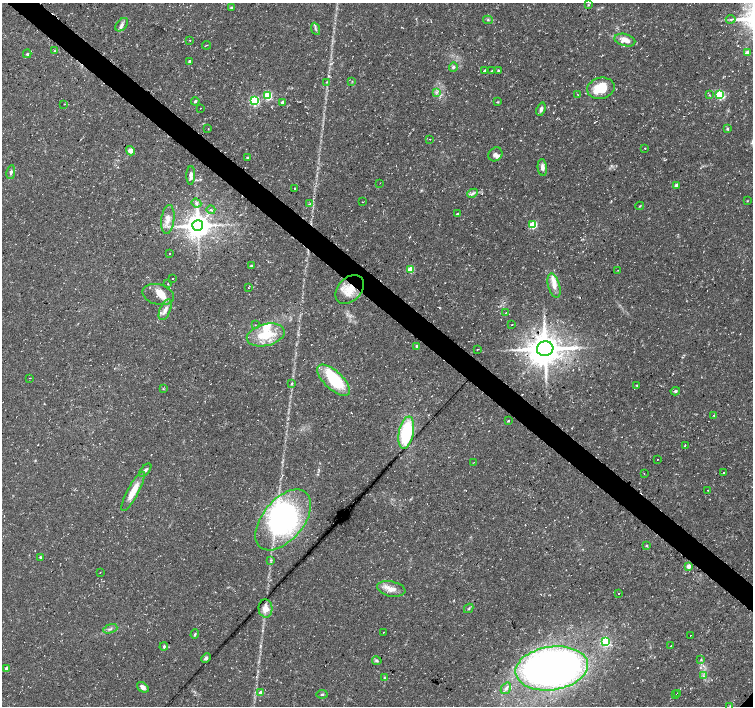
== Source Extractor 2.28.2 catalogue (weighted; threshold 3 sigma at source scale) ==
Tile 11 of 4 x 4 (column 3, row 3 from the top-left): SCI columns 3005-4506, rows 1577-2983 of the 6017 x 6032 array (HDU 1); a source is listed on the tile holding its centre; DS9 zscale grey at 2 x 2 block average (1 PNG px = mean of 2 x 2 image px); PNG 755 x 708 px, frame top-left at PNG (2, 3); each listed source drawn as its Kron ellipse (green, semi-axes under 4 px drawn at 4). Shown black and unused: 4% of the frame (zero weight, under 3 of 4 exposures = <1% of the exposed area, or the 3 px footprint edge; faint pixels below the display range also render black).
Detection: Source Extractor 2.28.2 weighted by HDU 2 'WHT'; one run over the whole footprint, this tile lists its part. Background 0.0319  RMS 0.0029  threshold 0.013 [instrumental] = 3 sigma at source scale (4.5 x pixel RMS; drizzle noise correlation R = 1.50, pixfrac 1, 0.0396/0.0396 arcsec/px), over >= 5 px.
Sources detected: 136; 3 inside a brighter object's white glare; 7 cosmic-ray / hot-pixel residue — neither listed nor drawn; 4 inside a brighter listed object's ellipse — not listed separately; the other 122 listed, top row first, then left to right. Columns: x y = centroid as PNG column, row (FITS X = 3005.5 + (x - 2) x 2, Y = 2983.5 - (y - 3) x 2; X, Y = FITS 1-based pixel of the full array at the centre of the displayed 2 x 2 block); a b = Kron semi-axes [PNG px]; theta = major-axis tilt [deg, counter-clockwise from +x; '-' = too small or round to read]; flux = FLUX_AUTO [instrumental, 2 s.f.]
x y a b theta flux
588 5 4 2 - 0.66
232 8 3 3 - 1.7
731 19 5 2 - 0.77
488 20 5 3 - 0.78
122 25 8 5 49 2.4
316 29 6 2 -67 1
190 40 2 2 - 0.29
625 40 10 6 -15 6.3
207 45 4 2 - 0.52
55 51 3 2 - 0.39
747 53 3 2 - 7.7
27 54 4 3 - 0.77
189 61 3 3 - 0.97
453 67 5 4 - 1.2
484 70 2 2 - 2.9
492 70 2 2 - 0.3
498 70 3 3 - 0.68
352 81 2 2 - 0.38
326 82 3 2 - 0.53
601 88 14 10 13 20
437 92 4 2 - 0.82
578 94 3 2 - 0.3
268 95 3 3 - 45
709 95 3 2 - 0.36
720 95 3 3 - 57
195 101 4 3 - 0.82
254 101 3 3 - 70
282 102 4 3 - 1.5
498 102 3 2 - 0.45
64 104 2 2 - 0.41
201 108 2 2 - 1.6
541 109 7 4 70 2.1
208 128 2 2 - 1.3
727 129 4 3 - 0.78
430 139 2 2 - 0.24
645 148 2 2 - 0.87
130 151 5 4 - 3
495 154 7 6 - 2.9
247 157 3 2 - 0.62
542 167 8 4 -84 3.5
11 172 7 4 80 1.6
191 175 9 4 89 3.1
380 183 2 2 - 0.25
676 185 3 3 - 3.6
294 189 2 2 - 2
473 193 6 3 25 1.6
747 201 2 2 - 0.35
362 202 2 2 - 1.2
196 203 5 4 - 1.6
310 204 3 2 - 1.2
640 206 4 2 - 0.54
211 210 4 3 - 1.1
458 214 2 2 - 1.6
168 219 14 6 83 6
533 225 3 3 - 30
198 226 5 5 - 960
170 253 2 2 - 0.64
251 266 4 2 - 0.59
411 269 3 3 - 24
618 270 2 2 - 0.25
173 279 2 2 - 1.9
168 284 2 2 - 1.8
554 286 12 5 -74 5.1
248 288 2 2 - 0.4
350 289 16 11 46 13
158 294 16 10 -16 9.9
165 310 11 5 67 4.2
506 312 2 2 - 0.26
255 325 2 2 - 0.32
512 325 2 2 - 0.65
266 335 19 10 14 21
417 346 4 3 - 1.1
478 349 2 2 - 0.46
545 349 8 7 - 1600
30 378 2 2 - 0.25
334 380 21 9 -43 26
292 383 3 2 - 0.59
637 385 3 2 - 0.46
163 389 3 2 - 0.42
675 391 5 3 - 1.1
714 415 2 2 - 1.1
508 421 2 2 - 0.69
406 433 16 7 79 46
685 445 2 2 - 2
658 459 2 2 - 0.56
474 462 2 2 - 0.29
145 470 8 3 50 1.7
723 472 2 2 - 2.3
644 474 2 2 - 0.26
707 490 2 2 - 0.28
133 491 22 5 62 11
283 520 36 20 50 140
646 545 3 2 - 0.54
40 557 2 2 - 0.82
271 560 3 2 - 0.51
689 566 3 3 - 5.9
100 572 2 2 - 0.21
391 589 14 7 -12 6.4
619 593 2 2 - 0.41
265 608 9 7 -86 5.8
469 608 5 2 - 0.83
110 629 7 2 19 1.3
383 632 2 2 - 0.26
195 634 5 3 - 0.86
690 635 2 2 - 0.62
606 642 4 3 - 31
671 646 2 2 - 1.6
164 647 4 3 - 0.95
206 658 5 4 - 1.4
701 659 3 2 - 0.53
377 661 5 3 - 1
7 668 3 3 - 5.6
552 668 36 22 8 410
703 676 3 2 - 0.75
384 678 4 2 - 0.69
143 687 6 4 -39 3.2
506 688 6 4 56 2.1
261 693 3 3 - 5.4
678 693 2 2 - 0.51
322 694 5 2 - 0.8
676 694 2 2 - 0.27
730 706 4 2 - 0.52
Overlapping masked pixels (flux is a lower limit): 1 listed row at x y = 350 289
Isophote crosses this tile's border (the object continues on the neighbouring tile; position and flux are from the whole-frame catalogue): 1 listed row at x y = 730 706
Diffuse or blended objects may show on this block-average render without a row.